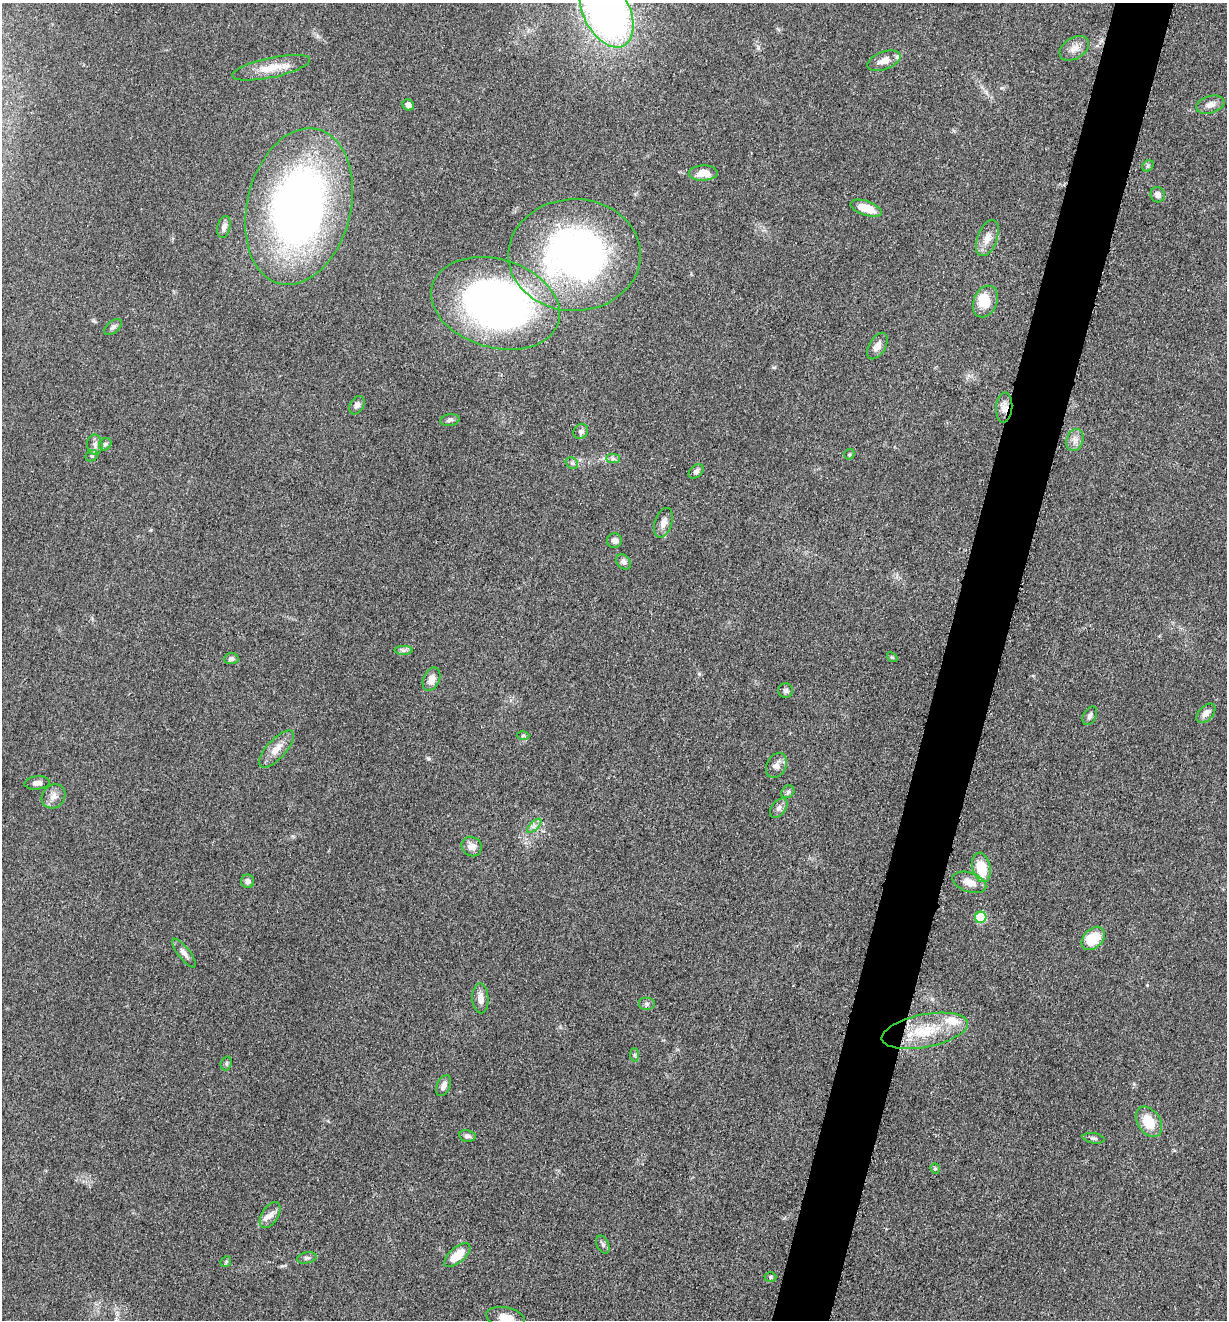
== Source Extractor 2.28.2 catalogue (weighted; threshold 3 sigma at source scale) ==
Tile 10 of 4 x 4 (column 2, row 3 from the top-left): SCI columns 1490-2714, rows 1330-2647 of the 5305 x 5292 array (HDU 1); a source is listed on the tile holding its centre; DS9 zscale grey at full resolution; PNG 1229 x 1322 px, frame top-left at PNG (2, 3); each listed source drawn as its Kron ellipse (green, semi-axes under 4 px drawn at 4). Shown black and unused: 5% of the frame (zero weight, under 3 of 5 exposures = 1% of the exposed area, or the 3 px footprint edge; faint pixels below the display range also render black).
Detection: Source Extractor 2.28.2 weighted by HDU 2 'WHT'; one run over the whole footprint, this tile lists its part. Background 0.0512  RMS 0.0057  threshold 0.0255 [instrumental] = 3 sigma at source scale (4.5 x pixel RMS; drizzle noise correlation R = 1.50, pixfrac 1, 0.05/0.05 arcsec/px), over >= 5 px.
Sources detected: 77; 2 inside a brighter object's white glare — neither listed nor drawn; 3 inside a brighter listed object's ellipse — not listed separately; the other 72 listed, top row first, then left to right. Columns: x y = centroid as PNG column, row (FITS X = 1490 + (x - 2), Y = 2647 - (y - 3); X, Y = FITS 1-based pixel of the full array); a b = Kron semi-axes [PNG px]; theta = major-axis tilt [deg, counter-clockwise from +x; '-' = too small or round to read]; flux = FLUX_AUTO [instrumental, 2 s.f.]
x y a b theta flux
606 11 38 23 -64 300
1074 48 16 10 32 5
884 61 17 8 20 5.4
271 68 40 10 12 12
408 105 6 5 - 2.5
1210 105 14 8 17 4.1
1148 166 6 5 - 0.9
703 173 14 7 1 7.4
1158 195 8 7 - 2.8
299 207 80 52 76 320
866 208 16 7 -19 11
224 227 11 6 76 2.4
987 238 19 10 69 6.2
574 255 66 56 1 220
985 301 16 11 66 10
495 303 66 44 -16 270
113 327 10 6 40 1.7
877 346 15 8 59 4.1
357 405 10 6 59 2.3
1004 408 15 8 86 4.3
450 420 9 5 9 1.6
581 431 8 7 - 1.7
1075 440 11 8 71 3.5
105 444 7 5 45 1.1
95 445 10 7 -82 2.4
849 454 6 5 - 0.78
92 456 6 5 - 0.93
613 459 7 4 0 1.4
572 463 6 5 - 1.1
696 471 8 6 42 1.7
663 523 15 8 72 3.9
614 541 7 7 - 2.5
623 562 8 6 -41 1.9
403 650 9 4 0 1.5
892 657 6 4 -40 0.7
231 659 7 5 5 1.4
431 679 12 8 67 4.7
786 690 7 7 - 1.5
1206 713 11 7 46 3.4
1090 716 10 6 60 1.9
523 735 6 4 1 0.79
276 749 23 9 48 7.1
776 765 13 9 62 3.7
37 783 13 6 6 3
788 792 7 5 44 1.3
53 796 13 11 46 4.2
779 808 11 7 51 2.3
534 826 9 4 45 1.9
472 847 10 9 - 4.3
981 867 15 9 -77 16
247 881 6 6 - 2.4
969 882 17 9 -19 6.7
981 917 6 5 - 29
1093 938 13 9 44 19
184 953 17 6 -51 3
480 998 15 8 -87 4.7
647 1004 8 6 0 1.6
925 1031 44 16 11 27
634 1055 7 4 -89 1.1
226 1063 7 5 70 0.94
443 1086 11 6 64 2.9
1149 1122 17 11 -57 14
467 1136 8 6 -9 1.9
1094 1138 11 5 -10 1.4
935 1169 5 4 - 0.82
270 1215 14 8 57 3.6
603 1244 9 6 -63 1.5
457 1255 16 7 41 10
307 1258 10 5 12 1.4
226 1262 6 4 46 0.68
770 1277 6 5 - 0.84
506 1318 20 10 -12 7
Overlapping masked pixels (flux is a lower limit): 1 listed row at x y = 1004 408
Isophote crosses this tile's border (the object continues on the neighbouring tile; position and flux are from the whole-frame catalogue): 2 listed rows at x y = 606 11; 506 1318